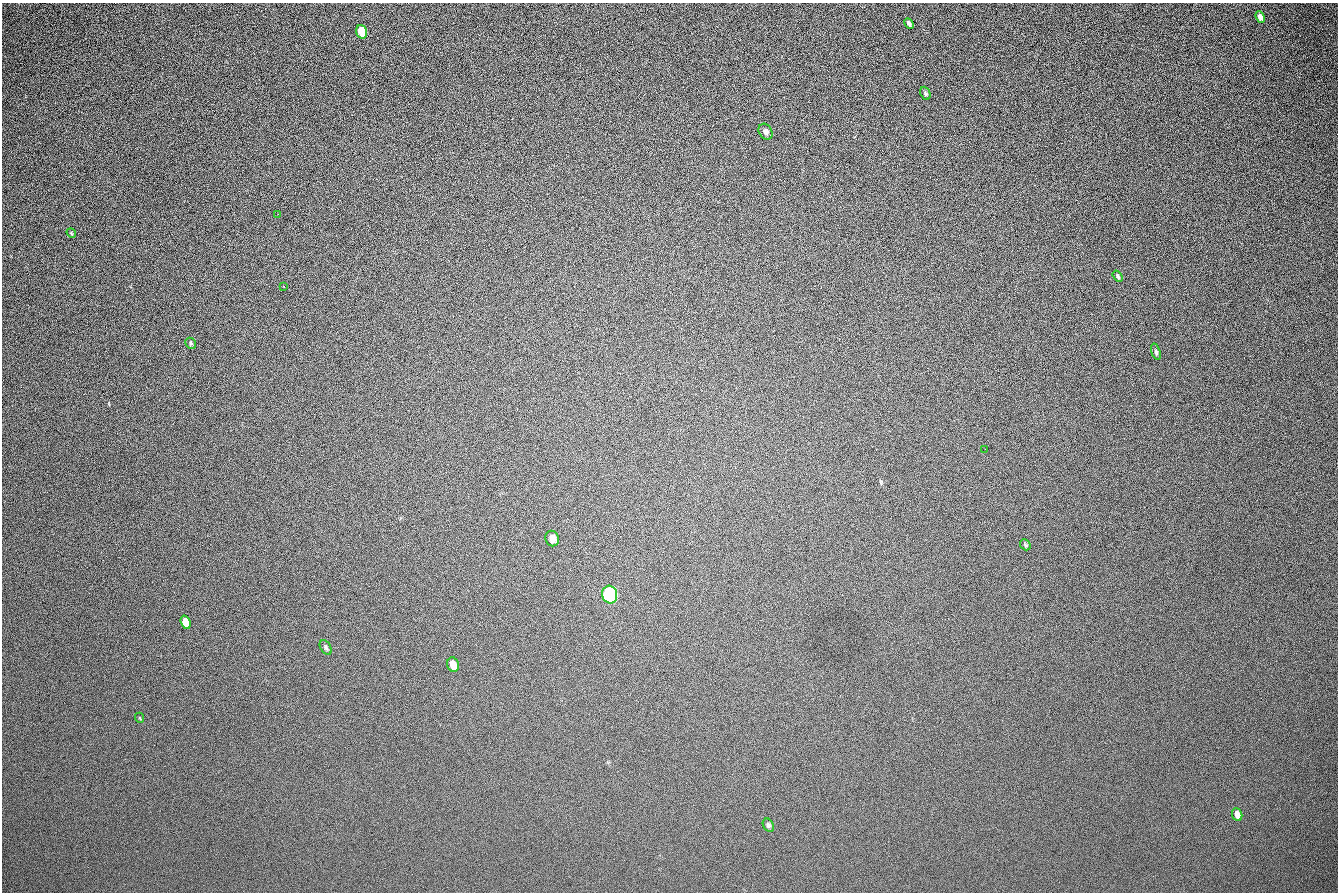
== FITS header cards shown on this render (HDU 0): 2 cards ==
NAXIS1  =                 1336 / length of data axis 1
NAXIS2  =                  890 / length of data axis 2

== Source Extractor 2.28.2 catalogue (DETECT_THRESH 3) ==
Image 1336 x 890 px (HDU 0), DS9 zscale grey, 1 PNG px = 1 image px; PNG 1340 x 894 px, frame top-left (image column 1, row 890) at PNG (2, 3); each listed source drawn as its Kron ellipse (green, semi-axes under 4 px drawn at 4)
Background 206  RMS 22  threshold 65.2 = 3 sigma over >= 5 px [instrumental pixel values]
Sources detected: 21; all 21 listed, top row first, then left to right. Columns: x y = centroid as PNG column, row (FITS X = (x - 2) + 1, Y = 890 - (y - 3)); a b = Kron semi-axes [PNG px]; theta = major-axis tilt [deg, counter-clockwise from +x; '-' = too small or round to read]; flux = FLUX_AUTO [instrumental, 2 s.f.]
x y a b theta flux
1260 17 6 4 -68 6300
909 23 5 3 - 3800
362 32 7 5 -73 55000
925 93 7 5 -64 2600
766 132 8 6 -59 5300
278 214 2 2 - 600
71 233 5 4 - 1600
1118 276 6 3 -55 2500
284 287 2 2 - 1100
191 343 6 5 - 2400
1156 352 8 4 -73 3300
985 449 2 2 - 540
552 539 8 6 -72 9800
1025 545 6 5 - 2000
610 595 9 7 -74 370000
186 622 7 5 -70 16000
326 647 8 5 -60 2900
453 665 7 5 -71 13000
140 718 5 3 - 1200
1237 815 7 5 -69 14000
768 825 7 5 -62 3200